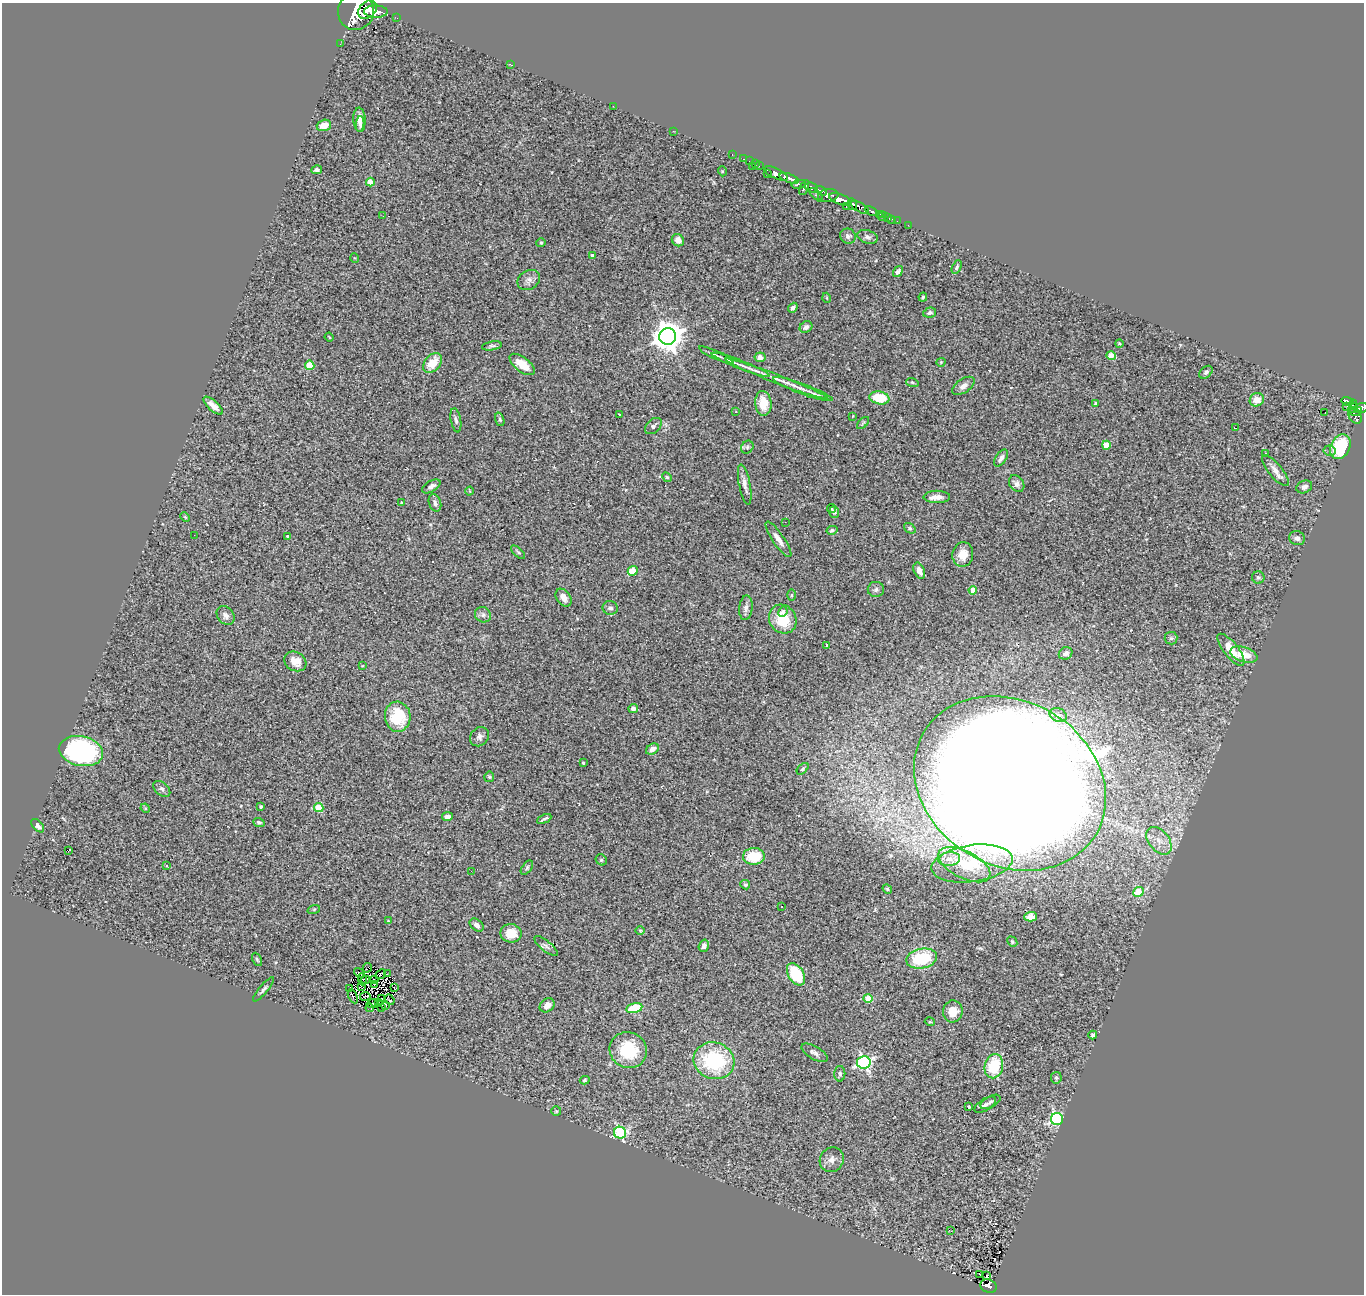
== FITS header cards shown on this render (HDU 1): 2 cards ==
NAXIS1  =                 1362
NAXIS2  =                 1292

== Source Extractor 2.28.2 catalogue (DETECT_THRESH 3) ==
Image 1362 x 1292 px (HDU 1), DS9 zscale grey, 1 PNG px = 1 image px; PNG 1366 x 1296 px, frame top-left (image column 1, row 1292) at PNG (2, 3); each listed source drawn as its Kron ellipse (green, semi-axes under 4 px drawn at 4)
Background 2.64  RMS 0.12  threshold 0.362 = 3 sigma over >= 5 px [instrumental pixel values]
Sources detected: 235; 4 with non-positive FLUX_AUTO (blend fragments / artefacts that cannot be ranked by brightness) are neither listed nor drawn; the other 231 listed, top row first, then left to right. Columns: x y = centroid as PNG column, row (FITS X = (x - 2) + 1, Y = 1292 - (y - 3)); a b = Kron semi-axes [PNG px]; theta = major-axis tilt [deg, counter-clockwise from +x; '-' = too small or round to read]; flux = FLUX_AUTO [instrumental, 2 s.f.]
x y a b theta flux
367 10 10 8 44 3900
356 11 19 18 - 9200
376 12 12 6 0 2900
397 18 2 2 - 15
340 44 3 2 - 23
511 65 4 2 - 7.6
613 106 2 2 - 15
359 120 12 6 -86 59
360 124 8 3 87 27
324 125 7 5 19 90
673 131 3 2 - 7.4
732 155 3 2 - 37
743 159 3 2 - 18
749 161 2 2 - 4.3
755 164 3 2 - 25
753 166 3 2 - 22
759 166 3 2 - 36
317 170 5 4 - 21
722 171 5 3 - 6.4
768 174 2 2 - 13
776 174 13 5 -24 1600
789 178 10 4 -20 2500
370 182 4 4 - 120
799 184 7 3 12 590
804 188 8 4 65 720
812 188 6 4 -20 630
821 191 6 4 -33 490
816 195 8 3 -46 210
828 195 10 6 7 1300
840 199 11 5 -19 4100
852 204 6 4 -77 600
846 207 4 3 - 200
860 207 10 4 -32 1300
871 211 7 3 -25 350
879 214 3 2 - 130
383 216 2 2 - 29
882 216 5 3 - 29
888 217 3 3 - 66
892 219 3 2 - 11
897 221 2 2 - 20
908 225 3 2 - 13
848 236 8 7 - 24
868 237 10 6 -17 27
678 240 6 6 - 62
541 243 4 4 - 9.6
592 256 3 3 - 27
355 258 5 3 - 5.9
957 267 7 4 63 16
898 272 6 4 53 23
529 280 12 9 34 44
923 297 4 3 - 14
827 298 5 3 - 7.3
793 308 5 4 - 24
930 313 6 5 - 19
806 327 7 5 34 30
329 337 4 3 - 7.7
668 337 8 8 - 13000
1119 343 4 3 - 9.2
492 346 10 4 10 18
716 355 19 3 -24 30
1111 356 5 4 - 140
760 357 5 5 - 44
941 362 4 4 - 8.8
433 363 11 7 50 150
522 364 15 7 -37 120
310 365 4 4 - 220
741 365 31 4 -21 58
1206 372 7 5 43 22
776 379 55 4 -21 130
912 382 6 4 -19 9.4
963 386 13 6 36 40
803 389 31 5 -20 83
879 398 10 6 -10 270
1257 400 7 6 - 84
1347 401 6 3 -15 340
763 403 12 8 -86 180
1096 403 3 3 - 15
1353 404 4 3 - 210
213 406 12 5 -43 59
1347 406 2 2 - 8.3
1353 408 5 3 - 130
1361 408 7 5 17 800
1356 411 6 2 14 420
736 412 3 3 - 27
1325 412 3 2 - 19
619 414 2 2 - 4.7
1355 415 9 6 -63 840
852 416 3 2 - 7.9
500 419 7 4 -72 13
456 420 12 5 -80 25
863 423 7 4 45 12
653 426 10 6 42 24
1235 428 3 2 - 6.9
1106 445 4 4 - 130
747 447 7 5 48 19
1340 447 13 9 63 470
1330 451 6 5 - 22
1266 453 3 2 - 14
1001 458 9 5 57 35
1275 471 19 6 -50 59
667 477 5 4 - 9.8
745 484 20 5 -79 54
1017 484 9 7 -52 32
431 486 10 5 31 36
1304 487 8 6 24 41
470 491 4 3 - 5.8
937 497 13 6 1 56
401 502 3 3 - 7.5
435 503 9 6 -71 29
831 508 4 3 - 8.2
834 512 6 5 - 24
185 517 5 3 - 7.6
785 522 2 2 - 5.1
910 528 6 4 -40 14
832 530 5 4 - 18
194 535 2 2 - 3.9
287 536 3 3 - 8.7
1297 538 8 7 - 30
778 539 21 5 -56 63
518 552 9 4 -43 15
963 554 12 10 79 110
633 571 5 4 - 160
919 571 8 5 -65 58
1258 577 6 6 - 16
876 589 8 7 - 27
973 590 4 4 - 110
792 595 5 3 - 9.3
564 598 10 7 -54 71
610 608 7 7 - 31
746 608 12 6 84 38
783 612 5 4 - 18
226 615 10 8 -52 39
483 615 8 7 - 30
783 619 15 13 -54 240
1171 638 6 6 - 18
826 645 3 3 - 11
1231 650 20 7 -51 150
1065 653 7 6 - 29
1244 655 14 7 -18 140
295 661 12 9 -30 86
362 666 3 2 - 5.3
633 709 5 4 - 29
1058 715 9 6 -24 38
398 717 15 13 -85 360
479 737 10 8 50 35
652 749 7 5 30 51
81 751 22 14 -12 1200
583 763 3 2 - 10
803 769 7 4 45 14
489 777 5 5 - 13
1010 783 100 82 -31 50000
162 789 10 6 -41 22
261 807 4 3 - 13
145 808 5 4 - 8.3
319 808 5 4 - 300
447 817 5 4 - 47
544 819 7 2 26 17
259 822 6 4 -22 16
38 826 8 5 -47 32
1159 841 16 10 -51 100
68 851 3 3 - 45
754 856 11 8 2 270
949 859 11 7 7 52
601 860 6 5 - 14
972 863 41 18 8 340
964 865 28 13 -27 290
166 866 3 3 - 14
527 868 8 4 53 14
471 871 3 2 - 5.6
745 885 5 4 - 16
887 889 5 4 - 10
1139 892 5 4 - 370
782 906 3 2 - 8
314 909 6 4 19 10
1031 917 6 5 - 56
388 921 3 3 - 5
477 925 8 5 -40 30
640 930 5 3 - 7.3
511 933 10 9 - 130
1012 942 5 4 - 11
546 946 14 5 -38 28
704 946 6 5 - 30
922 958 15 10 11 440
257 959 7 4 -63 12
367 968 5 2 - 12
359 973 5 2 - 8.8
380 974 6 2 42 14
387 974 2 2 - 6.8
796 974 12 7 -57 360
362 979 6 2 -87 8.8
374 979 2 2 - 5.7
365 980 5 2 - 2.4
375 984 3 2 - 6.9
362 986 4 2 - 3.1
394 988 4 2 - 11
264 989 15 4 50 24
350 989 3 2 - 7.3
353 996 7 2 -63 25
365 996 5 2 - 9.2
868 998 4 4 - 230
382 999 3 2 - 3.5
390 1000 5 4 - 5.3
378 1002 4 2 - 7.7
372 1003 5 2 - 3.1
547 1005 8 6 37 57
385 1006 3 2 - 390
381 1007 2 2 - 9.1
370 1008 4 2 - 4.1
634 1008 8 5 14 280
953 1011 11 10 - 100
930 1022 5 3 - 7.6
1093 1035 4 4 - 21
628 1050 19 17 -27 380
815 1053 15 6 -30 36
714 1061 21 18 -20 690
864 1062 7 6 - 1700
994 1066 12 9 77 340
840 1074 8 5 89 18
1056 1078 5 5 - 15
585 1080 5 3 - 11
990 1102 11 5 28 25
985 1105 12 6 32 33
968 1106 4 3 - 15
556 1111 5 5 - 9.6
1057 1119 6 6 - 1600
620 1133 6 6 - 1000
832 1160 13 11 53 59
951 1231 3 2 - 15
979 1274 2 2 - 7.5
986 1276 3 2 - 3.6
988 1286 8 6 -20 170
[4 non-positive-flux detections neither listed nor drawn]